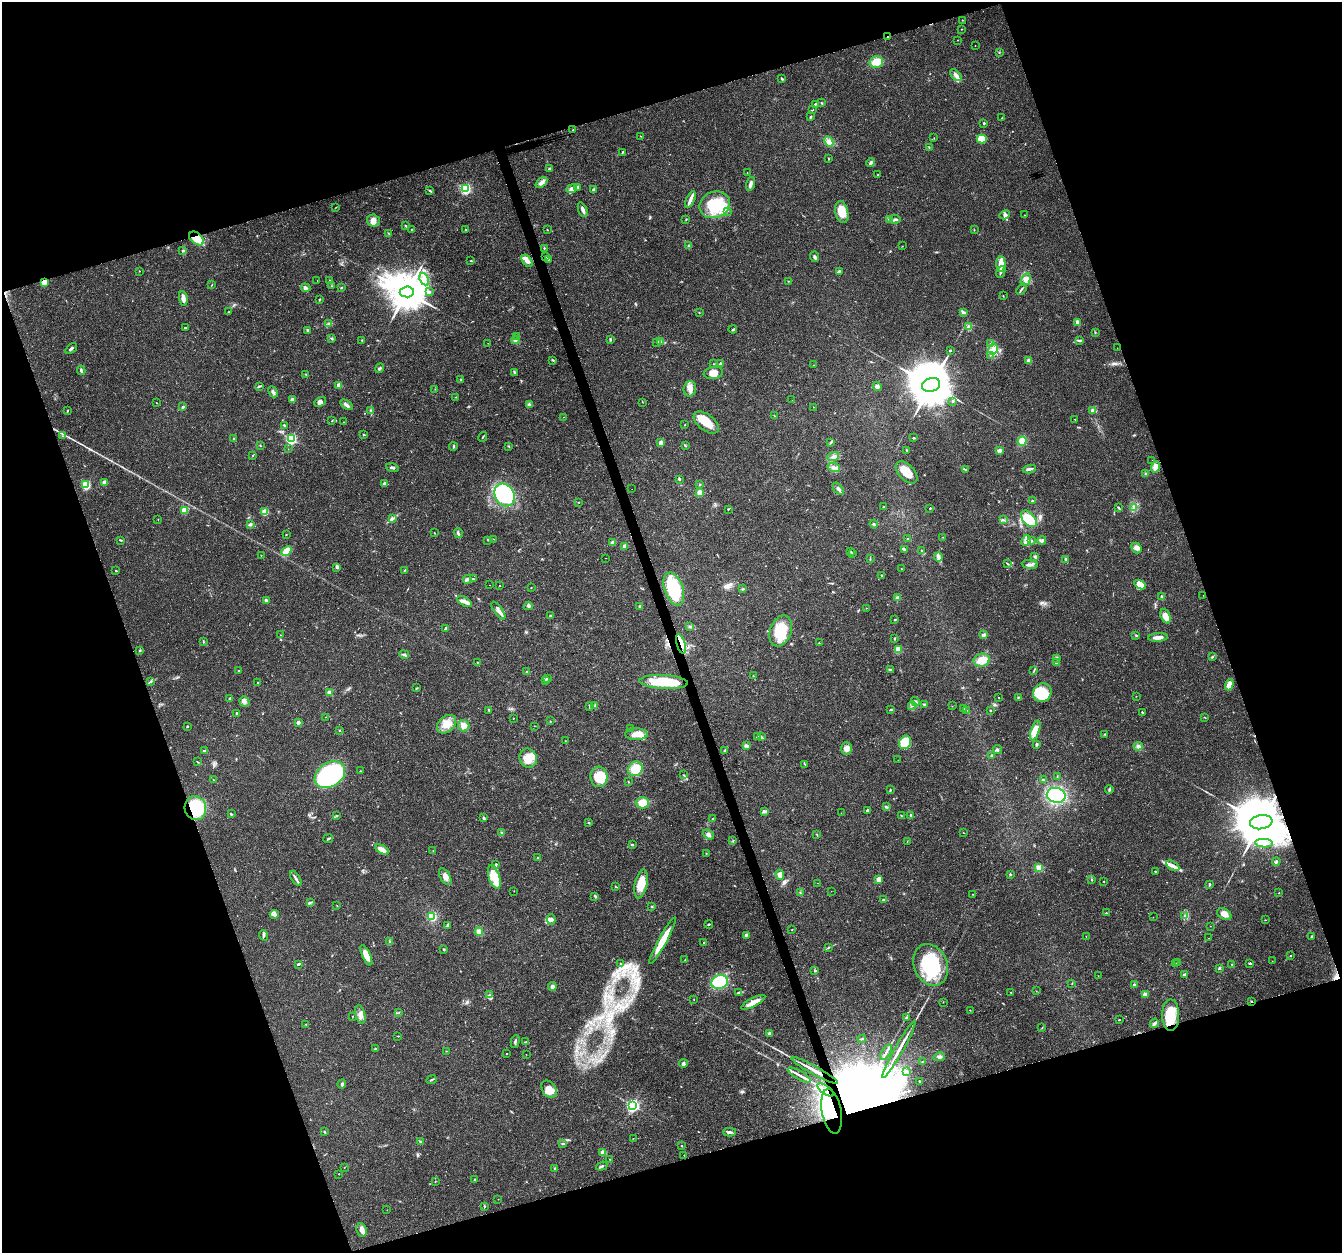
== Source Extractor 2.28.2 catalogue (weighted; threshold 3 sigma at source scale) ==
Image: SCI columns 1-5357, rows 116-5118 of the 5357 x 5182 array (HDU 1 of 3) = the unmasked area's bounding box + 8 px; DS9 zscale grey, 4 x 4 block average (1 PNG px = mean of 4 x 4 image px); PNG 1344 x 1255 px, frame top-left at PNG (2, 2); each listed source drawn as its Kron ellipse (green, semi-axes under 4 px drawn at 4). Shown black and unused: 38% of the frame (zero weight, under 3 of 4 exposures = <1% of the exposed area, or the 3 px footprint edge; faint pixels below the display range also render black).
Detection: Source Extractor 2.28.2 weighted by HDU 2 'WHT'. Background 0.026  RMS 0.0019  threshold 0.00871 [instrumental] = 3 sigma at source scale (4.5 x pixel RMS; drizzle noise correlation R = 1.50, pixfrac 1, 0.0396/0.0396 arcsec/px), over >= 5 px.
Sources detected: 555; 1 too faint to see at this stretch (4 x 4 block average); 4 inside a brighter object's white glare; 3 cosmic-ray / hot-pixel residue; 1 long thin detection or spike segment (spike, bleed or trail) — neither listed nor drawn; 8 coinciding with a brighter row at this scale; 31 inside a brighter listed object's ellipse — not listed separately; of the other 507, all 500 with FLUX_AUTO >= 0.209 (the completeness limit of this list) listed and drawn (7 fainter detections not listed), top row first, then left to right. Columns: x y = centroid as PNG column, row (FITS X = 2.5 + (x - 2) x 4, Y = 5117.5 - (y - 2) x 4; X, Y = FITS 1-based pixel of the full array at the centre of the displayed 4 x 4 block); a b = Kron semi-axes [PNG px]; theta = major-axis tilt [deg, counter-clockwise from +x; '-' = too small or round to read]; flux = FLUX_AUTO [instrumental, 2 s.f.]
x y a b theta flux
962 20 2 2 - 0.35
961 29 2 2 - 0.43
888 37 3 2 - 1.6
958 40 2 2 - 0.35
975 45 2 2 - 0.24
999 52 2 2 - 0.87
876 62 7 5 15 16
956 75 7 4 -45 4.3
782 79 3 2 - 1.4
822 103 3 2 - 0.88
815 104 2 2 - 1.8
813 109 2 2 - 0.34
810 117 3 2 - 0.87
1002 118 2 2 - 0.38
984 123 2 2 - 3.7
573 130 2 2 - 0.92
641 136 2 2 - 0.46
934 138 2 2 - 0.26
982 139 5 4 - 27
829 142 5 4 - 4.3
929 147 3 2 - 0.66
622 153 3 2 - 0.77
828 158 3 2 - 0.64
871 162 4 3 - 2.8
549 169 2 2 - 5
747 172 2 2 - 0.29
878 175 2 2 - 0.63
541 183 7 3 38 5.9
751 184 7 3 74 3.8
578 187 2 2 - 6
465 189 2 2 - 170
571 189 5 4 - 4.5
593 190 4 3 - 1.9
430 191 3 2 - 1.1
690 199 9 3 66 5.4
715 205 15 13 21 44
336 207 3 2 - 0.38
583 210 8 3 -69 4.1
728 211 2 2 - 0.25
842 212 11 6 -76 18
1005 215 5 4 - 3.1
1024 215 2 2 - 0.52
686 219 2 2 - 0.78
895 219 5 2 - 1.9
889 220 2 2 - 0.98
373 221 6 6 - 7.8
406 226 2 2 - 0.76
411 229 2 2 - 0.33
466 229 2 2 - 0.52
547 230 2 2 - 0.49
974 230 2 2 - 0.44
388 233 2 2 - 0.5
196 238 8 5 -40 15
688 246 3 2 - 0.8
902 246 2 2 - 0.3
544 248 2 2 - 0.83
183 251 3 2 - 1.7
545 257 2 2 - 0.49
815 257 5 2 - 2.4
548 259 3 2 - 1.7
471 261 2 2 - 1.5
527 261 7 4 -54 5.5
1001 264 7 4 -87 8.7
139 271 2 2 - 0.5
839 272 4 2 - 1.1
1001 272 6 2 65 2.2
424 279 6 3 -64 5.3
330 280 2 2 - 0.68
1026 280 7 4 61 5.2
317 281 2 2 - 0.29
788 281 2 2 - 0.54
44 282 4 3 - 10
212 285 2 2 - 0.41
331 286 2 2 - 0.47
306 288 4 3 - 2.4
341 288 2 2 - 0.69
1021 289 6 2 50 2.1
407 292 7 5 6 4800
429 292 4 2 - 1.4
1003 296 2 2 - 0.6
183 298 7 3 -81 7.7
319 299 3 2 - 0.78
228 312 2 2 - 0.58
963 312 4 3 - 3.6
699 313 2 2 - 0.5
329 323 2 2 - 0.66
1078 323 4 2 - 7
969 327 3 2 - 0.94
186 328 2 2 - 0.85
733 329 4 2 - 1.8
308 330 3 2 - 1.2
1095 332 3 2 - 0.59
517 336 2 2 - 0.5
332 338 3 2 - 0.92
610 339 4 2 - 1.3
362 340 2 2 - 0.79
515 340 4 3 - 2
1080 340 3 2 - 1.3
661 341 2 2 - 1.1
657 342 3 2 - 0.91
488 343 2 2 - 0.37
990 344 3 2 - 0.89
71 348 6 2 37 2.4
1117 348 2 2 - 0.23
993 349 5 4 - 5.9
950 350 3 2 - 0.76
990 355 2 2 - 0.8
553 360 3 2 - 1.3
1029 360 4 3 - 3.9
720 363 3 2 - 1.3
713 364 2 2 - 0.62
814 365 2 2 - 0.27
380 368 5 2 - 1.6
81 370 5 2 - 2.3
514 372 3 2 - 1.3
713 373 9 6 9 10
306 374 2 2 - 0.66
461 380 3 2 - 1.1
339 385 2 2 - 21
931 385 9 6 14 8300
259 386 4 2 - 1.4
877 386 5 3 - 3.7
435 389 2 2 - 0.48
690 389 8 6 77 7
273 392 6 3 -63 3.2
456 397 2 2 - 0.64
292 400 4 3 - 3.6
792 400 2 2 - 0.21
953 401 3 2 - 0.89
320 402 6 4 28 4.7
642 402 2 2 - 0.36
156 403 2 2 - 0.42
346 405 7 3 -32 4
529 405 2 2 - 12
183 407 4 2 - 1.7
813 407 2 2 - 0.32
371 410 3 2 - 0.7
1093 410 3 3 - 1.5
67 411 3 2 - 0.63
774 416 2 2 - 0.63
563 417 2 2 - 0.28
1075 419 2 2 - 0.5
332 421 2 2 - 0.71
343 422 2 2 - 0.31
706 422 14 8 -38 24
284 425 3 2 - 1.5
685 425 2 2 - 0.56
364 434 3 2 - 0.72
62 436 2 2 - 1.2
483 437 5 2 - 0.94
914 438 3 2 - 1.2
234 439 3 2 - 0.66
291 439 2 2 - 180
1022 441 5 4 - 15
831 442 4 2 - 1.5
661 443 2 2 - 16
260 445 2 2 - 0.64
685 446 3 2 - 0.93
453 447 4 2 - 1.5
509 447 2 2 - 0.38
288 449 2 2 - 0.33
907 450 2 2 - 0.85
1000 450 4 3 - 3.2
253 455 2 2 - 0.45
833 456 6 3 17 3.1
1152 460 2 2 - 0.52
1155 467 6 4 73 8.9
392 468 6 2 -14 2.9
834 468 6 3 -20 4.1
965 469 3 2 - 0.99
1030 469 6 2 9 2.5
907 472 13 7 -46 18
1145 474 2 2 - 0.86
679 479 3 2 - 1.5
104 482 3 3 - 6.4
384 484 3 2 - 3.3
700 484 3 2 - 0.99
86 485 2 2 - 100
632 489 2 2 - 0.22
838 489 7 3 -52 3
700 493 2 2 - 35
505 495 12 9 -60 83
1032 501 3 2 - 2.2
579 502 2 2 - 0.7
883 507 2 2 - 0.71
1134 507 3 3 - 1.9
930 508 2 2 - 0.8
1119 508 3 2 - 0.99
728 509 2 2 - 0.72
184 510 2 2 - 53
265 512 4 3 - 11
158 519 2 2 - 0.31
392 519 2 2 - 0.78
1029 519 10 6 -47 41
1003 520 3 2 - 1.1
250 524 4 2 - 1.4
874 524 4 2 - 1.3
434 533 2 2 - 0.57
458 533 5 2 - 2.1
286 534 2 2 - 0.82
943 537 2 2 - 0.24
494 539 2 2 - 0.27
907 539 2 2 - 0.76
120 540 3 2 - 1.3
488 540 2 2 - 0.48
1026 540 6 4 65 5.3
1031 540 4 2 - 1.5
1042 540 4 3 - 3.9
613 543 4 4 - 5
625 546 3 3 - 4.1
1136 548 6 4 -49 4.6
904 549 3 2 - 1.2
286 551 6 4 42 19
922 551 3 2 - 0.75
851 552 3 2 - 0.54
853 553 3 2 - 1
261 556 2 2 - 0.29
938 557 5 3 - 3
1035 557 3 3 - 2
606 558 2 2 - 0.28
870 559 2 2 - 0.77
1066 559 3 2 - 1.7
1008 564 4 2 - 1
1030 564 8 3 -7 4
337 567 4 3 - 2.2
901 569 2 2 - 0.55
405 570 2 2 - 0.87
116 571 2 2 - 0.86
882 576 3 2 - 1.1
467 579 4 3 - 3.9
473 579 3 2 - 0.71
489 585 2 2 - 0.28
1140 585 6 4 -29 6.5
500 586 2 2 - 0.61
531 587 2 2 - 0.42
674 589 17 9 -71 68
743 589 3 2 - 1.2
1203 595 2 2 - 0.51
1162 597 3 2 - 2.5
897 598 4 3 - 3.4
266 601 4 2 - 4.5
465 602 8 3 -31 7.3
528 606 4 3 - 1.9
640 606 3 3 - 2
866 608 2 2 - 0.37
498 611 10 3 -55 5.1
550 615 2 2 - 1.1
1165 616 7 4 -69 9.2
895 619 3 2 - 1
689 627 3 2 - 1.4
445 628 3 2 - 2.3
781 631 16 10 71 41
280 635 2 2 - 0.31
983 635 4 3 - 3
1136 635 3 2 - 1.2
1158 637 10 3 5 7.9
894 638 2 2 - 1.6
203 642 2 2 - 0.45
819 643 2 2 - 0.6
681 644 10 3 -73 7.5
898 649 2 2 - 50
140 651 3 2 - 0.83
404 655 5 3 - 2
1212 657 2 2 - 0.96
1057 658 4 2 - 1.4
982 660 8 6 15 14
477 662 2 2 - 0.74
1056 663 3 2 - 1.1
891 669 3 2 - 1.5
1034 670 2 2 - 0.69
239 671 3 2 - 0.62
527 672 3 2 - 0.9
753 676 2 2 - 0.55
548 679 3 2 - 0.75
150 681 4 2 - 1.9
545 681 4 2 - 1.6
258 682 2 2 - 1.1
664 682 24 7 -3 41
1229 685 6 3 71 11
417 688 3 2 - 0.76
329 692 3 3 - 4.6
1042 693 10 9 - 47
1136 696 2 2 - 0.29
1018 697 2 2 - 0.79
999 698 3 2 - 0.41
230 699 4 2 - 1.8
244 702 5 4 - 4.3
915 702 5 3 - 2.4
924 705 3 2 - 1.4
595 706 3 2 - 1.4
912 706 4 2 - 1.9
952 706 2 2 - 0.27
589 707 3 2 - 0.82
891 709 3 2 - 1.1
964 709 4 2 - 1.3
489 710 3 2 - 1.2
967 710 2 2 - 0.36
990 710 2 2 - 0.95
1142 713 2 2 - 0.93
237 714 4 2 - 1.7
325 717 2 2 - 0.23
1205 717 2 2 - 0.51
513 718 2 2 - 1.1
550 721 2 2 - 0.52
298 722 2 2 - 12
446 724 11 7 41 15
187 726 2 2 - 1.3
464 726 6 5 - 6.6
534 726 2 2 - 0.27
631 729 3 3 - 1.8
339 730 2 2 - 0.56
1035 730 10 4 71 26
636 734 11 6 -1 16
1105 734 2 2 - 1.1
757 737 3 2 - 1.2
761 737 2 2 - 0.77
565 741 2 2 - 0.28
905 742 7 5 60 46
1037 744 3 2 - 1.9
746 746 4 2 - 3
1138 746 4 3 - 2.8
846 748 6 5 - 5.9
725 750 4 2 - 2.8
998 750 5 2 - 1.6
205 751 3 2 - 3
992 755 2 2 - 0.9
528 758 10 8 -75 20
898 760 2 2 - 0.23
197 762 3 2 - 0.71
805 764 2 2 - 0.87
635 769 7 6 - 26
360 771 2 2 - 0.78
330 775 16 12 34 170
684 775 2 2 - 0.67
1057 776 2 2 - 0.62
599 777 10 8 -85 32
213 780 2 2 - 0.31
1043 780 3 2 - 0.97
628 782 2 2 - 0.62
1109 789 4 2 - 1.3
890 790 3 2 - 0.97
1056 795 9 7 -13 88
642 803 6 5 - 14
886 807 4 2 - 1.1
195 808 12 10 -77 70
765 811 4 2 - 1.9
867 811 3 2 - 1.9
841 813 2 2 - 0.24
231 814 3 3 - 1.2
337 815 3 2 - 0.97
911 815 2 2 - 5.7
901 816 3 2 - 0.74
484 817 3 2 - 1.4
713 818 2 2 - 0.46
1261 822 11 7 10 12000
588 823 2 2 - 0.66
501 833 2 2 - 0.43
963 833 2 2 - 0.33
817 834 2 2 - 0.44
708 835 6 4 -39 3.8
328 839 5 2 - 1.1
733 841 3 2 - 0.76
907 841 3 2 - 0.46
1264 843 9 3 -4 7.4
632 845 3 2 - 1.2
382 849 8 4 -28 8.3
433 851 2 2 - 0.43
706 853 2 2 - 0.35
538 858 2 2 - 0.65
1276 861 4 3 - 1.7
496 864 2 2 - 1.2
1173 866 7 3 -31 5.2
1039 868 2 2 - 40
1155 871 2 2 - 0.69
1010 874 2 2 - 1.2
780 875 5 3 - 7.4
445 877 9 5 -60 6.4
494 877 12 5 -72 14
296 878 8 2 -58 3
879 879 4 3 - 7.3
1092 880 3 2 - 0.77
1103 881 2 2 - 0.48
817 883 2 2 - 2.6
641 884 15 6 78 20
1209 885 4 2 - 1.1
615 886 2 2 - 0.56
514 891 2 2 - 0.36
831 891 2 2 - 0.22
800 893 2 2 - 0.32
1279 893 2 2 - 0.36
972 894 2 2 - 0.54
595 896 3 2 - 1.9
884 900 3 2 - 1.5
310 903 2 2 - 0.52
337 906 2 2 - 0.43
652 907 2 2 - 0.65
1106 913 2 2 - 0.75
274 914 4 3 - 2.9
1224 914 8 5 -30 9.9
1184 915 2 2 - 0.62
432 916 2 2 - 45
1153 917 2 2 - 0.25
551 919 5 3 - 3.1
1265 920 2 2 - 0.44
709 924 4 2 - 1.4
447 925 3 2 - 0.78
1210 926 2 2 - 0.24
792 930 2 2 - 0.46
479 932 4 4 - 5.7
264 935 5 2 - 2.2
746 935 4 3 - 1.7
1086 936 2 2 - 0.27
1311 936 3 2 - 1.2
1209 938 2 2 - 0.22
663 941 26 4 61 27
390 942 4 2 - 1.6
703 942 3 2 - 0.45
828 948 3 2 - 0.92
444 950 3 2 - 0.95
366 955 11 4 -66 14
1291 955 2 2 - 0.54
685 959 3 2 - 0.54
1272 961 2 2 - 0.27
1178 962 2 2 - 0.37
1250 963 2 2 - 3.5
298 964 4 2 - 2.2
620 964 2 2 - 0.35
1176 964 2 2 - 0.59
931 965 21 16 -67 78
1232 965 3 2 - 0.77
1219 968 4 2 - 1.1
815 971 2 2 - 1.4
1184 974 3 2 - 1.5
1098 976 2 2 - 0.28
720 982 8 6 15 66
1072 983 3 2 - 0.57
1134 984 2 2 - 2.1
552 986 4 4 - 3.6
1036 991 2 2 - 0.36
1011 992 2 2 - 0.54
739 993 4 2 - 3.6
489 995 2 2 - 0.54
1145 995 2 2 - 25
694 1000 2 2 - 0.3
1251 1001 2 2 - 1
753 1002 13 3 28 12
943 1002 2 2 - 0.33
970 1010 2 2 - 0.42
399 1012 2 2 - 0.36
360 1014 9 4 -76 6.3
1171 1015 16 8 -89 34
352 1016 2 2 - 0.3
907 1018 3 3 - 1.4
1119 1020 2 2 - 0.64
1154 1023 5 3 - 2.5
306 1024 2 2 - 0.53
1042 1028 2 2 - 0.46
769 1033 2 2 - 5.8
398 1036 2 2 - 0.65
862 1039 4 2 - 1.2
515 1042 7 2 77 2
526 1042 4 2 - 1.6
375 1049 3 2 - 1.7
899 1049 33 2 61 13
446 1051 2 2 - 0.35
886 1052 9 2 58 3.2
507 1054 2 2 - 0.94
526 1054 2 2 - 0.23
939 1057 5 3 - 2.5
922 1061 2 2 - 0.54
683 1064 4 3 - 2.8
814 1070 27 2 -29 14
906 1071 3 2 - 1.4
799 1075 13 2 -30 5.5
431 1080 5 2 - 1.6
920 1081 3 2 - 0.84
342 1084 5 2 - 2
549 1089 9 6 -54 11
826 1090 9 3 -36 6
633 1105 2 2 - 270
832 1111 23 10 -80 56
324 1132 2 2 - 1.1
729 1132 6 2 2 2.9
633 1138 2 2 - 0.32
420 1141 2 2 - 1
562 1144 4 2 - 1.2
682 1146 2 2 - 0.63
603 1152 2 2 - 27
684 1155 2 2 - 0.39
610 1159 2 2 - 0.61
602 1166 6 2 19 1.7
344 1167 2 2 - 0.26
555 1168 3 2 - 1.1
339 1174 2 2 - 0.33
475 1179 2 2 - 0.85
435 1182 2 2 - 0.41
498 1199 2 2 - 0.29
484 1206 3 2 - 0.99
387 1210 2 2 - 0.22
362 1230 7 5 -81 5.3
Overlapping masked pixels (flux is a lower limit): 11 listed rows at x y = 888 37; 196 238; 44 282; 681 644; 195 808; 1261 822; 1251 1001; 1171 1015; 814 1070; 826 1090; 832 1111
Diffuse or blended objects may show on this block-average render without a row.